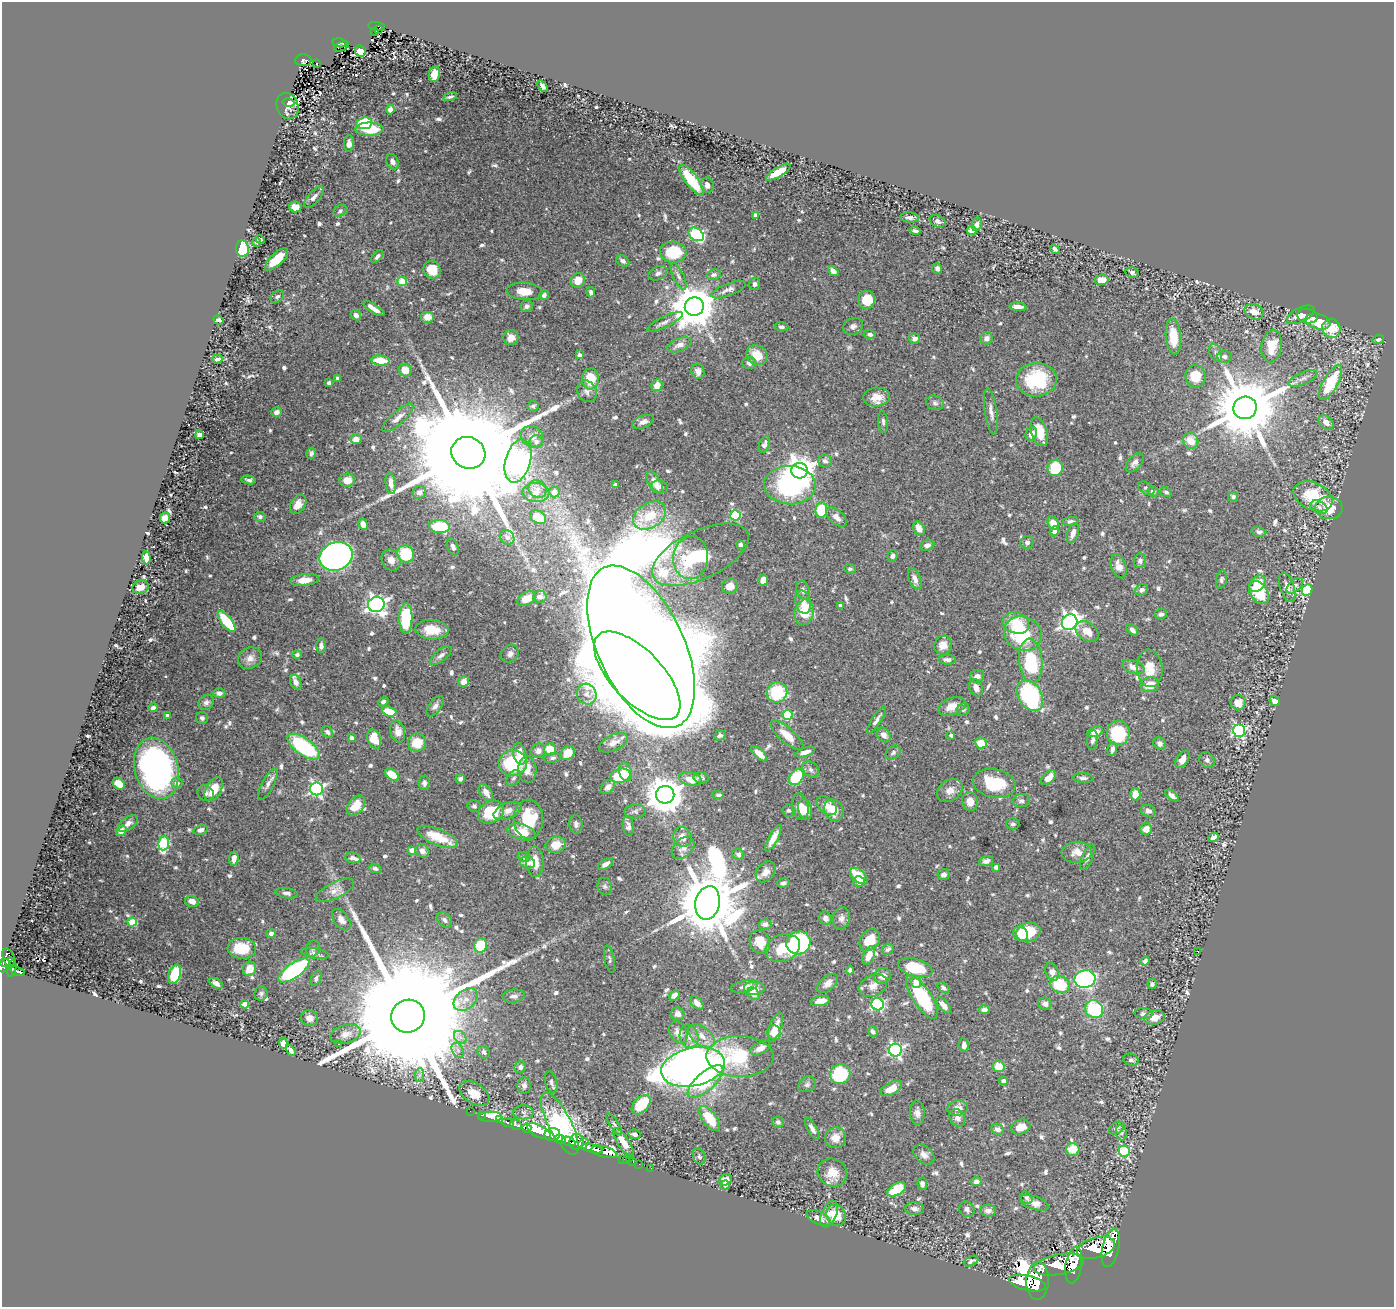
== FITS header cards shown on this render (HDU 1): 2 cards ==
NAXIS1  =                 1392
NAXIS2  =                 1305

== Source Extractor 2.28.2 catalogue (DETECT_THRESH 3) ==
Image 1392 x 1305 px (HDU 1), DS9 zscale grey, 1 PNG px = 1 image px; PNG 1396 x 1309 px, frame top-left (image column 1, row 1305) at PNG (2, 2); each listed source drawn as its Kron ellipse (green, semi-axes under 4 px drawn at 4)
Background 0.618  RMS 0.019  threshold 0.0576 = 3 sigma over >= 5 px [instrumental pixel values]
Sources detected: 809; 1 with non-positive FLUX_AUTO (blend fragments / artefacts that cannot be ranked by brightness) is neither listed nor drawn; of the other 808, the 500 brightest by FLUX_AUTO listed and drawn (308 fainter detections omitted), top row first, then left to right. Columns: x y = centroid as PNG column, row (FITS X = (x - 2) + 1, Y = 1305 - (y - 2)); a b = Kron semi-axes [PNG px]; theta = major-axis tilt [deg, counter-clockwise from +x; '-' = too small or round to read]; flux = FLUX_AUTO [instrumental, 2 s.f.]
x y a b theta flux
377 26 8 3 -9 83
378 29 4 2 - 9.6
375 31 3 2 - 9.1
340 43 7 4 -10 73
341 46 8 2 24 12
360 51 5 5 - 22
303 60 8 6 1 100
317 64 3 3 - 5.1
434 74 8 5 78 15
543 86 7 4 -49 4.2
450 97 7 3 15 3.1
288 102 6 4 -12 3.3
287 106 13 10 -69 6.5
390 109 5 4 - 5.7
364 123 8 6 7 80
370 129 14 6 0 41
349 143 8 5 -90 7
392 162 8 6 -63 6.1
778 172 14 5 32 28
691 180 19 6 -53 61
707 185 8 6 -75 6.3
314 197 13 6 49 7
295 207 6 5 - 12
340 211 7 5 30 3.3
755 215 4 4 - 5.4
910 217 9 5 -5 4.1
938 221 8 6 -24 4.8
977 224 7 5 77 5.9
915 231 5 3 - 3.6
972 231 5 4 - 36
696 234 8 6 -36 180
260 239 4 4 - 4.1
257 242 4 3 - 3.2
242 249 8 6 -84 57
1055 249 5 4 - 4.2
673 252 13 10 -2 51
377 256 8 4 49 3.6
276 259 15 6 43 30
623 261 7 5 -37 3.7
937 268 5 5 - 4.2
432 270 9 8 - 29
833 271 6 4 -41 6.7
1132 272 6 5 - 3.8
658 273 10 6 26 4.9
714 275 7 5 16 4.3
678 276 14 5 -64 5.6
578 280 7 7 - 16
1102 280 7 5 4 17
402 282 5 4 - 51
754 284 6 5 - 3.2
729 289 18 6 21 7.4
525 291 18 8 -4 20
591 292 5 4 - 3.6
544 295 5 4 - 3.7
277 297 7 5 41 3.2
866 300 9 8 - 30
527 306 6 5 - 4.6
694 306 9 9 - 5000
1018 307 8 4 -5 8.3
374 308 12 4 -34 9.2
1254 312 10 7 -24 16
356 315 6 4 -52 6.2
1301 315 15 7 26 11
1308 316 10 7 -12 8.5
428 317 7 6 - 12
218 320 5 4 - 4.5
1318 321 13 7 -14 51
665 322 19 5 26 6.6
853 326 10 8 25 5.7
781 327 7 4 -5 3.2
1331 328 10 9 - 36
870 334 6 4 -12 3.7
1173 337 18 7 -85 33
511 338 8 7 - 9.6
986 338 6 6 - 6.7
915 339 5 5 - 5.4
1378 339 6 4 19 3.5
680 345 13 6 21 8.3
1272 346 16 10 82 28
1215 353 9 6 -67 4.3
580 355 4 3 - 6.7
757 355 11 9 -36 23
1224 357 7 6 - 6.1
217 359 5 3 - 4.1
380 360 9 5 -6 30
749 363 7 6 - 6.1
405 370 7 6 - 18
698 371 8 6 -69 7.7
1195 376 11 10 - 29
338 378 4 4 - 4.7
1303 378 15 6 23 7
590 379 10 8 88 37
1036 380 20 17 3 82
329 383 4 3 - 3.3
1331 383 20 7 61 71
657 385 6 5 - 14
587 391 11 9 -61 6.1
876 397 13 9 6 15
935 403 9 7 -19 4.3
533 406 5 5 - 3.5
1245 408 12 11 - 14000
276 412 5 5 - 5.7
991 412 23 6 -81 8.9
398 418 20 6 42 12
643 422 11 6 19 7.1
883 422 11 5 -85 3.7
1326 422 8 6 -41 8.6
1039 432 15 8 -74 28
1031 434 7 5 64 10
200 435 4 4 - 5.4
532 437 12 10 -35 9.9
356 439 5 5 - 12
1191 441 8 7 - 19
536 442 6 6 - 5
764 444 8 5 67 4.7
311 453 6 5 - 3.5
468 453 17 15 -28 70000
518 461 22 12 74 1100
825 461 7 6 - 5
1135 463 11 6 50 6.3
1055 468 8 7 - 53
800 471 8 8 - 1800
249 480 7 4 -10 3.2
347 480 8 6 -1 16
391 483 11 5 -84 8.8
655 483 12 6 -61 13
615 485 4 3 - 3.8
790 485 26 19 -2 190
660 487 8 6 -13 3.6
1146 488 9 5 -33 3.4
537 489 10 8 -48 8.3
419 492 7 6 - 6.8
536 492 13 9 -3 11
554 492 5 5 - 12
1153 492 5 5 - 5.5
1166 492 6 4 -35 3.1
1313 496 20 13 -25 59
1233 497 5 5 - 3.1
298 504 10 7 58 14
1319 507 9 6 -31 4.6
1329 508 13 11 -2 28
821 510 8 6 83 54
735 515 5 5 - 95
650 516 18 12 32 37
260 517 5 5 - 3.8
538 517 9 6 -35 26
836 517 12 7 -41 8.9
165 518 5 5 - 14
1070 521 8 4 9 3.3
1053 523 7 5 -58 23
363 524 5 4 - 8.9
440 526 10 6 -3 72
919 528 7 5 -58 13
1054 531 5 4 - 4
1259 532 7 4 -12 3.5
1073 533 10 5 70 9.3
507 537 8 6 -47 4.9
1027 542 7 6 - 3.5
741 545 4 4 - 7.2
927 545 7 5 23 5.3
453 547 9 5 -68 4.9
406 554 9 8 - 54
700 555 52 24 25 88
336 556 17 14 22 600
892 556 6 5 - 4
146 558 6 4 -85 12
691 558 21 17 87 47
391 560 11 9 -60 11
1140 561 7 6 - 3.9
1119 566 12 7 -72 11
850 569 6 4 -7 3.3
915 579 11 6 -67 8.2
305 580 14 6 6 12
763 580 5 4 - 13
1221 580 9 5 77 3.4
1257 584 9 7 43 27
730 586 8 7 - 11
1295 586 10 5 40 4.3
140 587 8 6 14 15
1287 587 15 7 -72 11
803 590 9 6 -74 5.1
1142 590 7 5 34 4.8
1307 590 6 5 - 79
1259 592 13 8 -54 57
540 597 6 6 - 7
526 599 10 6 31 14
803 602 12 8 -74 10
376 604 8 7 - 650
840 605 4 3 - 4.3
804 612 13 9 77 32
1161 614 6 5 - 3.8
406 618 15 6 89 78
227 621 13 5 -51 57
1070 622 8 7 - 580
1016 623 13 10 -22 32
432 630 16 9 -4 25
1132 630 7 4 -47 5.1
1087 631 13 9 -35 14
1023 634 19 17 -23 86
943 645 9 9 - 13
321 646 7 5 -89 4.9
641 647 87 43 -65 13000
510 654 9 8 - 5.9
297 655 5 4 - 3.2
441 655 13 6 40 5.7
250 658 12 10 29 9.1
947 660 8 5 -2 5.7
1031 661 22 11 -84 75
1133 667 11 6 -18 10
1150 668 19 13 -84 26
637 676 56 25 -46 18000
977 676 7 6 - 7.4
296 682 8 5 -64 7.1
463 682 5 5 - 11
1150 685 9 7 11 24
976 688 9 6 -67 8
777 692 10 10 - 79
219 693 6 5 - 3.9
587 694 10 9 - 9.4
1030 696 16 11 -59 170
383 701 5 4 - 3.7
1275 701 5 4 - 8.7
206 702 8 7 - 4.6
1238 703 7 7 - 18
435 706 12 6 54 5.4
952 707 14 8 22 15
153 708 4 4 - 4.4
963 709 7 6 - 3.1
389 712 7 5 -18 30
167 715 3 3 - 3.9
787 715 5 5 - 91
202 718 6 6 - 3.4
876 720 16 4 56 6
398 731 11 7 -78 12
1239 731 6 6 - 230
327 732 6 5 - 4.1
1095 732 8 5 19 9.6
1118 733 12 11 - 74
720 735 6 5 - 3.4
787 735 21 7 -41 17
884 735 8 6 -52 8.8
951 735 3 3 - 3.9
351 738 4 3 - 5.5
374 739 10 6 -69 36
1092 740 10 5 82 4.6
417 742 9 9 - 28
613 743 15 8 24 11
981 743 6 5 - 20
1159 743 7 5 -49 4.8
304 747 19 8 -35 150
550 749 6 6 - 32
1112 749 7 4 81 5
538 751 7 6 - 7.7
805 752 10 4 19 8
893 752 8 6 35 3.6
568 753 8 6 42 16
520 754 11 6 -76 18
759 754 10 4 -43 13
552 758 9 4 10 3.3
1182 759 9 6 56 11
1207 760 8 7 - 4.4
513 763 14 13 - 76
156 768 31 21 -74 380
527 769 13 9 -85 15
811 770 9 7 -45 4.3
625 772 10 6 -75 11
392 775 8 5 -36 29
620 776 10 7 13 46
796 777 9 6 53 54
514 778 9 6 52 3.6
701 778 8 5 -9 3.6
1048 778 9 5 44 13
1083 778 10 5 -2 3.9
460 779 5 4 - 3.8
690 779 11 6 -12 16
177 783 6 5 - 5.9
424 783 7 5 86 3.8
994 783 21 14 -11 58
119 784 6 5 - 20
268 784 17 6 63 6.7
608 787 8 6 47 6.6
214 789 13 7 61 28
316 789 6 6 - 300
950 790 14 10 35 12
486 792 9 6 -56 11
206 793 8 7 - 4.8
1135 794 6 5 - 16
665 795 9 9 - 3200
718 795 5 4 - 3.6
1172 796 8 4 -40 5.6
970 801 9 7 -76 15
1021 801 9 6 2 4.3
356 806 11 7 51 22
474 806 6 6 - 3.5
827 806 11 7 -42 9.9
800 807 13 8 -79 13
805 809 10 6 -75 11
789 810 6 6 - 3.1
834 810 11 9 -58 24
507 811 14 7 23 12
635 811 11 7 2 3.9
1148 811 7 5 -22 5.3
491 812 13 10 32 67
528 819 19 15 -89 52
128 823 11 6 35 7.6
576 824 9 6 -82 4.3
1013 824 6 5 - 3.1
628 826 10 5 -82 5.1
1146 829 6 5 - 12
201 830 7 5 15 6.9
121 831 5 5 - 13
522 832 14 8 -16 28
437 837 22 8 -22 35
682 837 10 9 - 11
1213 837 6 4 22 6
773 838 15 5 61 13
164 843 7 5 83 99
556 845 10 8 15 20
683 848 13 9 43 10
412 850 4 4 - 8.9
422 851 7 6 - 6.7
1077 852 15 10 5 14
738 854 6 5 - 4.8
524 857 6 5 - 3.5
1087 857 13 5 67 5.7
234 858 7 4 85 10
353 858 7 5 -6 4.5
986 861 7 4 18 4.2
527 862 7 6 - 6.9
535 862 15 8 -89 17
605 864 8 4 31 6.4
996 867 4 4 - 4.2
375 868 6 4 -21 4
766 872 11 8 51 11
943 874 6 5 - 6
859 876 11 6 -39 31
859 881 6 5 - 10
783 883 6 4 14 3.4
605 886 8 7 - 3.5
335 890 21 8 26 11
287 893 11 5 -9 4.5
192 901 7 5 -16 12
708 903 17 12 78 14000
825 918 7 6 - 6.8
841 918 11 8 79 6.7
341 920 12 7 -53 9.3
445 920 9 6 -46 4.3
132 922 4 4 - 47
765 924 6 5 - 5.9
1028 932 12 9 15 56
271 933 5 4 - 4.7
1020 934 8 6 -37 15
870 940 12 9 53 31
760 942 12 10 -70 23
799 943 12 11 - 200
480 946 7 6 - 48
242 948 14 10 -2 37
313 948 8 6 67 3.7
783 948 18 13 22 34
888 949 6 5 - 3.8
1198 951 3 2 - 3.3
315 953 14 5 -11 4.5
869 955 10 5 66 15
9 958 10 5 -68 370
610 959 14 5 -78 3.3
1145 961 4 4 - 4
8 962 8 3 14 260
4 965 7 6 - 490
915 968 17 9 -15 58
12 969 8 4 78 260
250 969 7 6 - 18
294 970 18 7 35 240
850 970 4 4 - 3.4
18 971 7 4 -18 150
1052 972 9 6 -70 9.8
175 974 10 6 69 58
883 976 8 7 - 8.7
316 978 7 5 68 3.6
1085 979 10 9 - 330
916 982 6 5 - 12
216 983 7 4 -32 5.9
827 983 12 7 41 8.7
1060 984 10 8 -24 60
1152 984 5 4 - 3.2
744 986 14 5 12 7.4
873 986 15 10 27 13
754 988 11 7 0 10
943 988 7 4 -37 3.5
261 994 7 6 - 3.1
753 994 7 5 -47 10
514 996 11 6 7 6.2
674 996 5 4 - 9.9
922 997 25 9 -57 100
466 999 13 9 41 13
820 1001 10 5 11 11
697 1003 8 5 -47 7.1
245 1004 4 4 - 19
878 1004 6 6 - 170
1045 1004 7 6 - 5.1
943 1005 10 5 -48 10
1094 1009 9 8 - 100
984 1010 5 4 - 6.9
678 1014 7 6 - 7.3
1144 1014 9 5 -3 3.9
408 1016 17 16 - 110000
1155 1017 10 7 12 15
309 1018 9 7 -18 8.6
776 1027 15 6 70 15
873 1031 5 4 - 4.2
678 1032 11 8 -58 9.4
774 1033 7 6 - 18
345 1034 15 9 15 13
689 1036 11 9 -77 10
702 1036 15 9 -36 13
460 1037 7 5 -45 4.5
283 1043 6 4 -86 6.8
338 1043 3 3 - 4
964 1045 7 4 -84 5.1
760 1048 11 6 28 10
291 1050 6 4 -55 6.7
458 1050 8 5 -60 5.1
895 1050 6 6 - 280
484 1052 7 6 - 4.2
740 1056 33 20 -1 87
1131 1060 8 6 -17 4.8
998 1066 6 6 - 24
520 1067 6 5 - 4.6
693 1067 32 19 12 1400
840 1074 10 9 - 93
419 1075 7 4 88 3.2
1003 1081 4 4 - 6.1
551 1082 11 6 -75 4.2
705 1082 22 9 41 55
807 1084 9 7 34 3.9
524 1086 8 7 - 5.7
891 1089 12 6 28 19
474 1093 16 10 -32 21
641 1105 11 7 46 49
958 1108 10 7 10 9.7
470 1111 2 2 - 7.8
523 1112 10 7 0 5.7
917 1113 12 7 -86 7.5
481 1115 2 2 - 7.8
490 1117 12 5 0 110
709 1118 15 7 -53 41
957 1118 9 7 -61 8
500 1119 3 3 - 260
778 1122 6 5 - 4.3
508 1123 6 3 -22 250
560 1124 34 11 -63 440
614 1124 12 4 -56 3.4
516 1125 6 5 - 480
1021 1127 10 7 19 16
527 1128 4 3 - 640
1117 1128 8 5 30 4.8
812 1129 12 4 -60 5.7
998 1129 6 5 - 6
539 1131 13 6 -27 3800
1121 1133 7 5 -81 3.9
635 1134 6 5 - 6.7
552 1135 8 6 14 1600
835 1138 11 10 - 14
560 1139 6 3 -16 310
569 1141 7 4 -23 580
577 1142 8 7 - 710
623 1142 16 5 -56 19
583 1144 6 4 53 290
592 1148 11 4 -14 1600
1073 1149 7 6 - 22
1124 1151 6 5 - 120
604 1152 13 5 -14 1100
924 1155 12 8 -41 8
699 1156 8 6 -64 3.1
630 1157 3 2 - 73
622 1159 3 2 - 28
627 1160 3 2 - 16
633 1161 3 2 - 25
639 1164 2 2 - 9.3
651 1168 2 2 - 9.1
832 1173 15 13 -32 24
726 1180 6 5 - 12
976 1181 5 4 - 6.1
922 1184 6 5 - 5.1
725 1185 4 4 - 5.4
897 1189 10 6 29 46
1026 1198 7 5 -48 3.2
1034 1203 15 6 -18 9.9
914 1209 9 6 -5 6.1
967 1209 8 7 - 5.4
988 1211 8 6 -3 6.4
829 1214 14 7 67 13
836 1215 11 9 -58 25
819 1218 13 6 -25 7.2
1096 1248 19 10 16 5000
1111 1248 19 8 78 5200
971 1261 8 4 26 3.6
1059 1264 25 10 11 4500
1074 1265 18 8 81 520
1037 1281 19 11 88 5400
1027 1283 19 7 -13 12000
At the frame edge (FLAGS 8, measured only in part): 1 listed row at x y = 4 965
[308 fainter detections neither listed nor drawn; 1 non-positive-flux detection neither listed nor drawn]